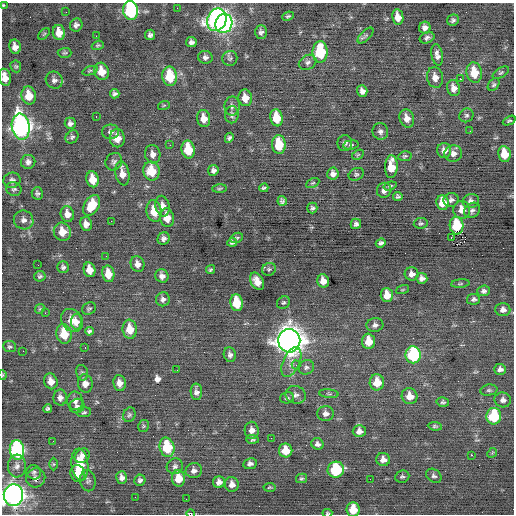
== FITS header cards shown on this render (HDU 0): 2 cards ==
NAXIS1  =                  512 / Axis length
NAXIS2  =                  512 / Axis length

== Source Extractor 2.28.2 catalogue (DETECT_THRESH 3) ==
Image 512 x 512 px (HDU 0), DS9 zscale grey, 1 PNG px = 1 image px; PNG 516 x 516 px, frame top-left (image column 1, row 512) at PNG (2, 3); each listed source drawn as its Kron ellipse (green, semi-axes under 4 px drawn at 4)
Background -0.0441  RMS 0.8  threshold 2.39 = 3 sigma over >= 5 px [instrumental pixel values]
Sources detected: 222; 1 with non-positive FLUX_AUTO (blend fragments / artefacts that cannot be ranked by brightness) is neither listed nor drawn; the other 221 listed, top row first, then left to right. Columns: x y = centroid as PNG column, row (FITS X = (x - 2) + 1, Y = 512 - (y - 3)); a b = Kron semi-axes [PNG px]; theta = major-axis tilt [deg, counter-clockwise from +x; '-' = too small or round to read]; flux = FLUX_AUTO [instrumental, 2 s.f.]
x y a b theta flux
3 5 4 3 - 57
177 8 3 2 - 47
131 11 9 7 -79 7600
66 12 2 2 - 47
288 16 6 3 23 86
398 17 8 5 -80 450
217 20 11 9 66 20000
453 20 6 5 - 130
224 24 10 8 70 14000
76 25 7 6 - 160
425 28 6 6 - 250
59 32 7 6 - 580
261 32 6 5 - 160
44 34 7 4 45 69
150 35 5 5 - 160
366 35 10 5 44 130
96 36 2 2 - 160
427 38 7 5 23 150
191 42 5 5 - 170
98 45 6 4 20 75
15 47 7 5 -79 320
320 52 10 7 -89 3100
65 53 7 5 2 88
437 55 11 5 -78 240
205 57 7 6 - 180
230 58 7 7 - 130
308 62 9 7 29 190
16 66 6 5 - 83
90 71 8 4 19 85
101 71 9 7 -76 760
474 73 10 7 -80 1200
501 73 9 5 32 96
170 76 10 7 -82 2000
5 77 9 5 -78 490
435 77 10 8 -80 400
460 79 2 2 - 370
54 80 9 8 - 200
494 85 7 5 50 100
454 88 8 6 -75 330
362 91 6 5 - 220
115 94 5 4 - 130
29 96 9 7 -79 910
245 98 8 6 -78 590
164 105 6 3 19 60
232 106 9 7 88 200
232 115 8 7 - 180
466 115 7 6 - 120
96 116 2 2 - 88
204 118 8 6 -81 520
276 118 8 6 -79 1200
407 118 9 7 -73 410
509 121 7 4 26 89
70 123 6 5 - 180
21 127 13 9 -81 24000
380 131 8 7 - 190
470 131 2 2 - 66
111 132 8 7 - 200
72 137 7 5 47 120
117 138 9 7 -89 520
229 138 5 4 - 120
345 143 8 7 - 160
279 144 9 7 -87 1500
170 145 2 2 - 150
351 145 7 4 7 97
188 149 9 6 -79 1600
444 150 7 7 - 270
453 153 9 8 - 280
153 154 9 7 -77 280
504 154 8 6 -82 980
358 155 6 4 32 70
405 156 7 5 11 96
28 162 7 7 - 220
114 162 9 8 - 180
391 167 11 6 87 1000
213 170 5 5 - 170
151 171 9 8 - 1200
122 173 12 7 -80 490
333 174 6 5 - 250
356 174 8 6 26 110
93 179 8 6 -77 800
12 180 8 7 - 190
313 183 7 4 26 77
390 186 6 4 17 86
219 188 7 3 2 69
264 188 4 3 - 93
14 189 8 6 -19 130
384 190 7 7 - 260
37 193 6 5 - 130
398 197 4 4 - 110
451 200 7 7 - 170
282 201 5 4 - 110
471 201 8 7 - 220
442 203 7 6 - 840
92 205 11 7 59 1100
163 206 10 7 -80 370
312 208 5 5 - 110
462 210 9 8 - 510
472 210 9 7 41 160
154 211 11 7 -79 1000
67 214 8 6 -75 440
167 218 9 7 -79 680
24 220 10 9 - 270
111 221 2 2 - 95
421 223 7 5 7 98
86 224 7 6 - 320
356 224 5 5 - 150
457 226 9 7 -86 2000
62 232 9 8 - 700
237 238 6 5 - 95
451 238 3 2 - 1000
164 239 6 6 - 190
232 242 5 4 - 130
381 243 5 4 - 130
106 256 2 2 - 69
137 264 8 6 -70 290
38 265 2 2 - 23
63 267 6 5 - 140
269 269 7 6 - 100
90 270 7 6 - 630
211 270 5 3 - 82
108 274 8 6 -81 740
412 274 7 6 - 260
40 276 5 5 - 110
162 276 7 6 - 230
422 278 5 5 - 210
257 281 9 6 -62 520
323 281 7 6 - 420
460 284 9 3 5 79
402 290 7 3 19 49
484 291 6 5 - 150
387 295 7 6 - 720
163 299 7 7 - 180
473 299 6 5 - 140
237 303 8 6 -82 1700
283 303 7 6 - 110
40 309 5 4 - 65
89 309 7 6 - 100
503 310 7 6 - 250
45 313 2 2 - 100
72 320 12 10 -52 560
77 322 8 5 -90 260
375 325 8 7 - 200
130 329 9 7 -83 860
89 331 4 4 - 110
64 334 10 7 -79 1200
289 341 12 11 - 63000
368 341 8 6 -87 880
10 347 6 5 - 110
85 347 3 2 - 130
23 351 2 2 - 220
230 355 7 6 - 180
413 355 8 7 - 5100
291 362 16 8 65 440
296 365 4 4 - 87
306 367 8 7 - 160
500 369 6 5 - 210
177 370 3 2 - 37
82 373 8 6 -76 110
3 375 5 3 - 47
51 381 8 6 -72 420
377 382 8 7 - 950
85 383 9 7 -78 410
119 383 8 6 -82 370
489 390 8 5 9 110
196 392 8 5 -88 220
329 394 10 4 -5 80
296 395 10 9 - 240
410 396 8 7 - 570
60 398 8 6 89 240
287 398 7 5 15 110
503 400 8 7 - 200
75 401 9 7 -83 250
443 402 6 5 - 100
77 406 7 7 - 160
48 409 4 4 - 100
84 412 7 5 8 93
326 413 8 7 - 250
129 415 7 6 - 110
494 416 8 7 - 2900
143 426 6 5 - 74
435 426 7 4 -6 79
252 430 9 7 -87 340
359 431 6 6 - 300
271 438 2 2 - 27
252 439 6 4 -2 110
53 441 2 2 - 120
317 444 6 5 - 170
167 447 10 7 -75 2400
17 450 10 7 -84 8500
286 450 7 6 - 900
492 453 5 4 - 64
471 455 2 2 - 310
82 456 8 6 43 260
383 459 7 6 - 320
53 464 6 4 -90 68
80 464 16 8 -83 1400
250 464 7 5 10 190
17 466 11 9 86 310
175 466 8 7 - 170
336 470 8 8 - 3500
194 471 8 7 - 240
34 472 7 7 - 150
78 473 8 7 - 640
434 476 8 6 -35 140
122 477 6 5 - 220
402 477 7 6 - 110
36 478 10 9 - 180
178 478 8 6 -85 950
301 478 5 4 - 85
370 479 2 2 - 69
140 480 6 5 - 150
88 481 11 7 -80 160
219 482 6 6 - 220
232 484 7 7 - 320
269 487 6 4 4 67
13 495 11 9 87 34000
135 497 2 2 - 23
186 499 3 2 - 46
353 509 7 6 - 1000
327 513 5 3 - 71
191 514 4 2 - 1700
At the frame edge (FLAGS 8, measured only in part): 8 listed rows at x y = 3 5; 131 11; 5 77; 3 375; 13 495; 353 509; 327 513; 191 514
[1 non-positive-flux detection neither listed nor drawn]